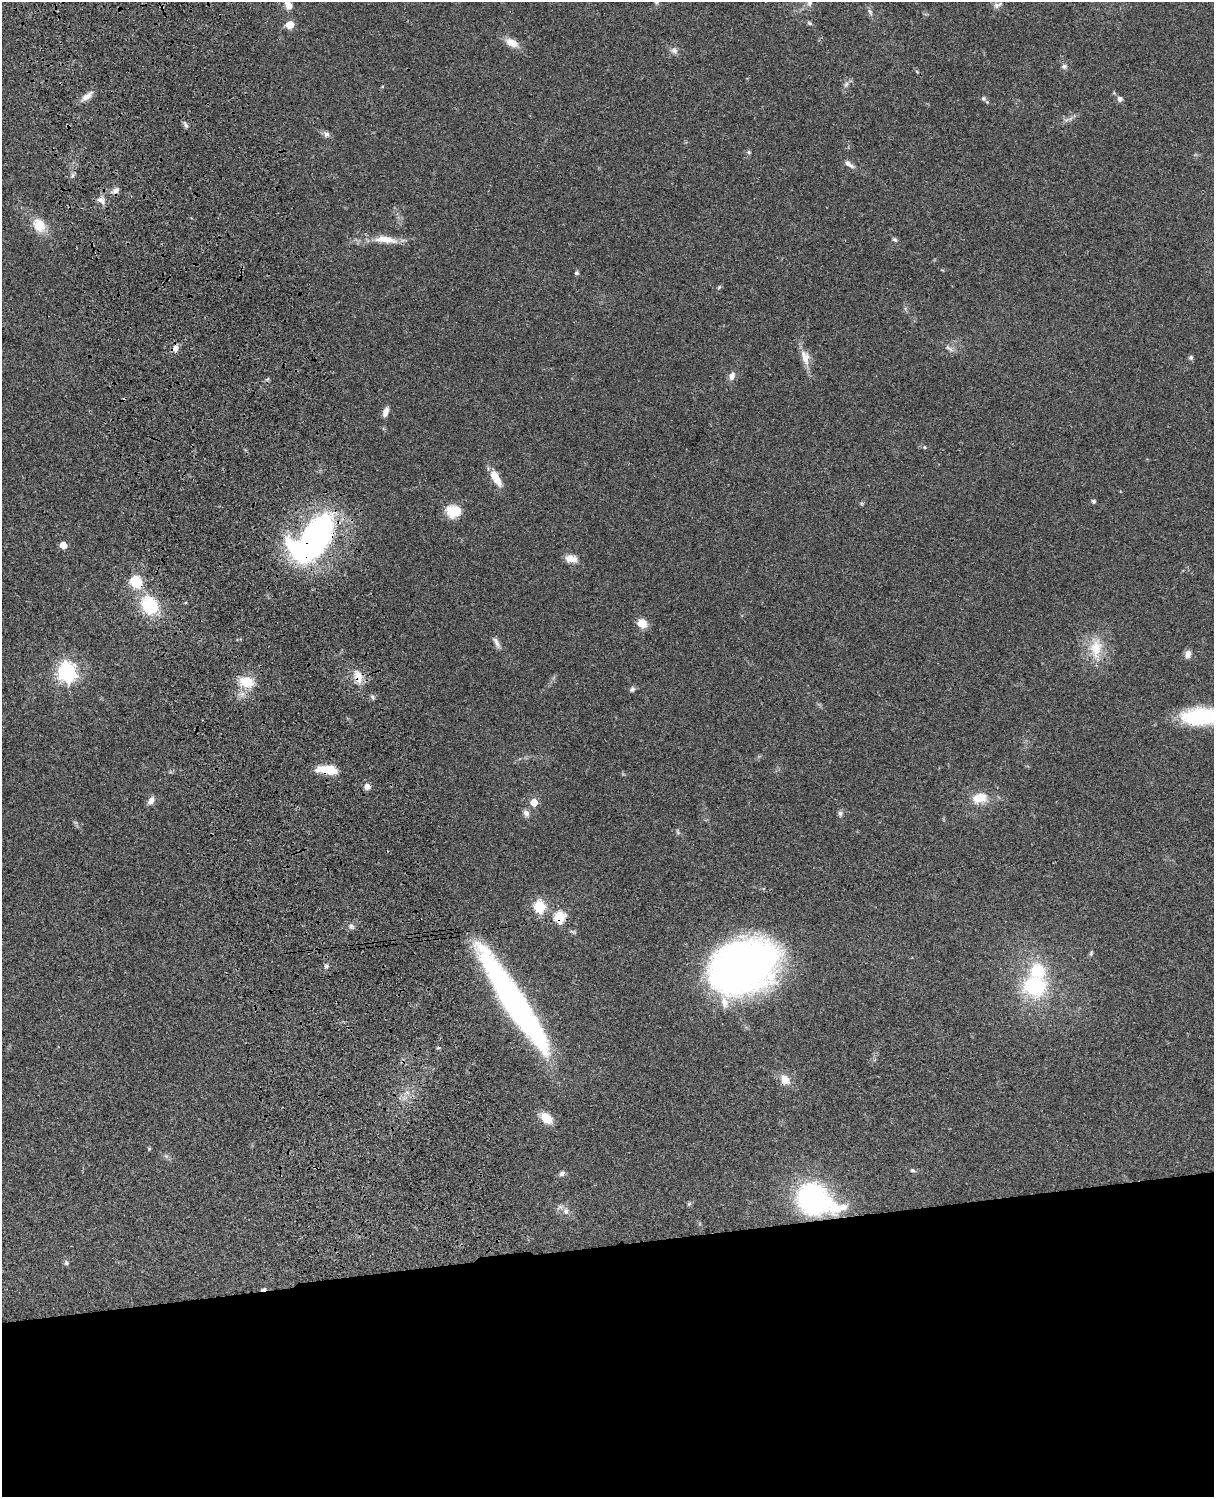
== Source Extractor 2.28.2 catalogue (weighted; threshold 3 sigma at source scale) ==
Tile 11 of 4 x 3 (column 3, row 3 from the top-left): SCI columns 2546-3757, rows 278-1772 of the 5088 x 4927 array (HDU 1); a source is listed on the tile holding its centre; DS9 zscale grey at full resolution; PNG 1216 x 1499 px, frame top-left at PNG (2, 2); no overlay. Shown black and unused: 17% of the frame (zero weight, under 3 of 4 exposures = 6% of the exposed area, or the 3 px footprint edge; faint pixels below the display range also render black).
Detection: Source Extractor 2.28.2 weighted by HDU 2 'WHT'; one run over the whole footprint, this tile lists its part. Background 0.0821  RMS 0.006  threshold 0.0271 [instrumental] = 3 sigma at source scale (4.5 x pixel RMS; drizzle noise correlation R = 1.50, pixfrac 1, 0.05/0.05 arcsec/px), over >= 5 px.
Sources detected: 78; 2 inside a brighter object's white glare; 1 cosmic-ray / hot-pixel residue — not listed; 1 inside a brighter listed object's ellipse — not listed separately; the other 74 listed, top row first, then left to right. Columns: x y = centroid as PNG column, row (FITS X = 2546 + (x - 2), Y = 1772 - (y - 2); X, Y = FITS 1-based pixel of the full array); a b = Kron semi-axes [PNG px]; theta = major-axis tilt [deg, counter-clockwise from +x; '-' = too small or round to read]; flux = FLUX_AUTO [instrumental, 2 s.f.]
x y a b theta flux
809 3 7 7 - 2
288 5 12 9 -55 4.1
998 5 15 7 23 2.7
870 12 8 4 -59 1.4
810 23 7 5 -27 1.1
290 25 8 7 - 7.1
512 43 15 9 -25 6.9
674 51 10 8 -15 2.5
1064 66 8 7 - 1.7
917 72 5 3 - 0.6
846 84 9 6 63 1.9
87 96 17 7 38 4.3
983 99 7 6 - 1.2
1120 99 6 6 - 2.1
185 125 10 4 -59 1.5
326 134 8 7 - 1.9
749 152 5 4 - 0.88
848 164 13 5 -37 3.1
72 176 7 4 71 1.1
116 191 12 7 32 2.7
101 200 12 8 -37 3.3
39 225 20 15 -59 11
385 239 34 10 -6 11
895 240 6 5 - 1.3
576 273 5 5 - 1
175 348 8 6 64 3.6
949 348 15 5 -40 2.1
805 357 21 11 -76 6.7
1191 357 6 5 - 1.1
732 376 11 8 67 3.3
385 412 11 6 71 3.6
925 447 5 3 - 0.56
496 478 17 7 -60 11
1094 501 5 5 - 1.2
453 511 18 14 -11 11
314 539 49 25 49 220
63 545 5 5 - 11
571 559 15 9 -11 5.4
136 582 12 10 -46 19
149 605 19 15 -51 29
642 623 9 8 - 8.6
496 642 15 6 -62 2.7
1096 648 29 17 83 16
1188 654 10 7 75 3.1
67 672 7 7 - 280
358 677 20 11 -77 8.2
246 682 17 12 -13 13
632 689 6 6 - 1.6
372 697 7 5 -61 1.1
1200 717 40 18 3 49
328 769 20 8 -5 18
367 786 8 7 - 2.8
980 798 20 13 13 11
151 801 10 7 59 3.3
534 802 5 5 - 12
526 813 9 7 -63 2.7
840 813 7 6 - 1.5
540 906 6 5 - 59
559 917 6 6 - 47
351 926 7 5 -45 1.5
1091 953 7 5 70 0.89
326 966 6 6 - 1.3
742 966 62 44 25 360
1035 987 19 17 2 53
514 1002 112 19 -57 190
785 1080 13 10 -52 6.4
546 1118 15 10 -41 9.4
166 1156 5 5 - 1.2
912 1170 6 5 - 1.1
562 1173 8 5 42 1.8
813 1198 38 27 -26 110
566 1211 8 8 - 3
66 1263 6 6 - 1.3
263 1289 8 3 19 1.3
Overlapping masked pixels (flux is a lower limit): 6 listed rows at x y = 314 539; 136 582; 358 677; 328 769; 559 917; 263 1289
Isophote crosses this tile's border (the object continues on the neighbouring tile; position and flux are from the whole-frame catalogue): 1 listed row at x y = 1200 717